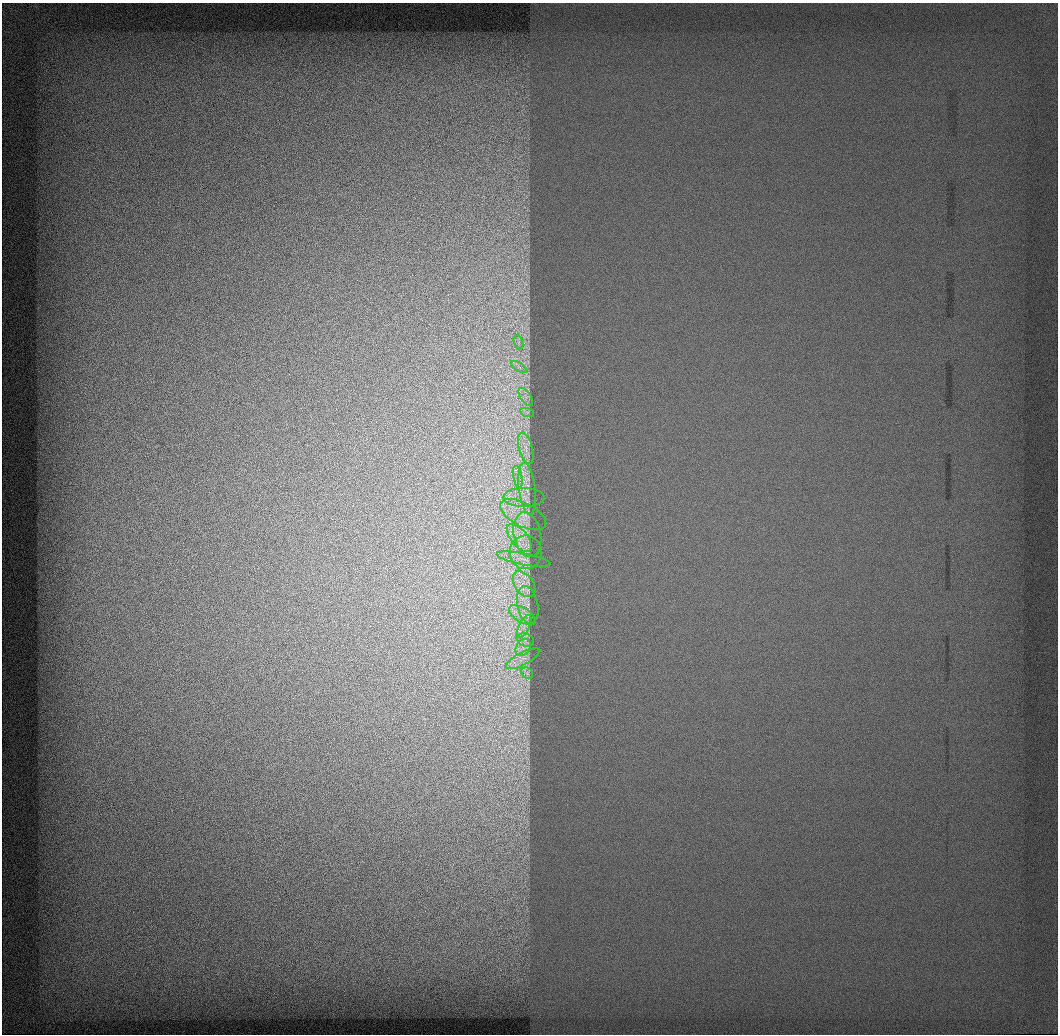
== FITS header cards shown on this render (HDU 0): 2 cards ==
NAXIS1  =                 1056 / Length of Axis 1 (Serial)
NAXIS2  =                 1032 / Length of Axis 2 (Parallel)

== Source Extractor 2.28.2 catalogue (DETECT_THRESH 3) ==
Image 1056 x 1032 px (HDU 0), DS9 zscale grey, 1 PNG px = 1 image px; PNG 1060 x 1036 px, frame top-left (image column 1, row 1032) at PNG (2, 3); each listed source drawn as its Kron ellipse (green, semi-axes under 4 px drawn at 4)
Background 523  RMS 2.8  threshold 8.29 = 3 sigma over >= 5 px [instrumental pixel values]
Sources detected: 21; all 21 listed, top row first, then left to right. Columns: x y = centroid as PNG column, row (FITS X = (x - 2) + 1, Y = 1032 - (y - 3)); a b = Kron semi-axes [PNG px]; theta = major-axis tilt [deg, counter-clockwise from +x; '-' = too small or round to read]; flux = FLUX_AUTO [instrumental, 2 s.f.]
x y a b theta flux
518 342 7 4 -71 520
519 367 9 3 -32 560
526 397 10 5 -57 730
527 412 7 4 -17 380
526 448 16 6 -74 1600
518 477 11 3 -78 760
527 489 26 8 -83 3000
524 497 20 9 0 2400
523 515 25 12 -27 3700
527 535 22 13 -79 3000
519 538 17 8 -50 2700
526 552 17 16 - 3000
523 559 27 6 -11 1800
524 584 14 9 -53 2300
528 605 19 10 -79 2400
522 615 15 7 -31 1800
524 627 12 5 64 1200
525 640 9 6 -20 810
523 648 9 7 55 1100
523 659 18 6 28 1600
527 673 6 5 - 430